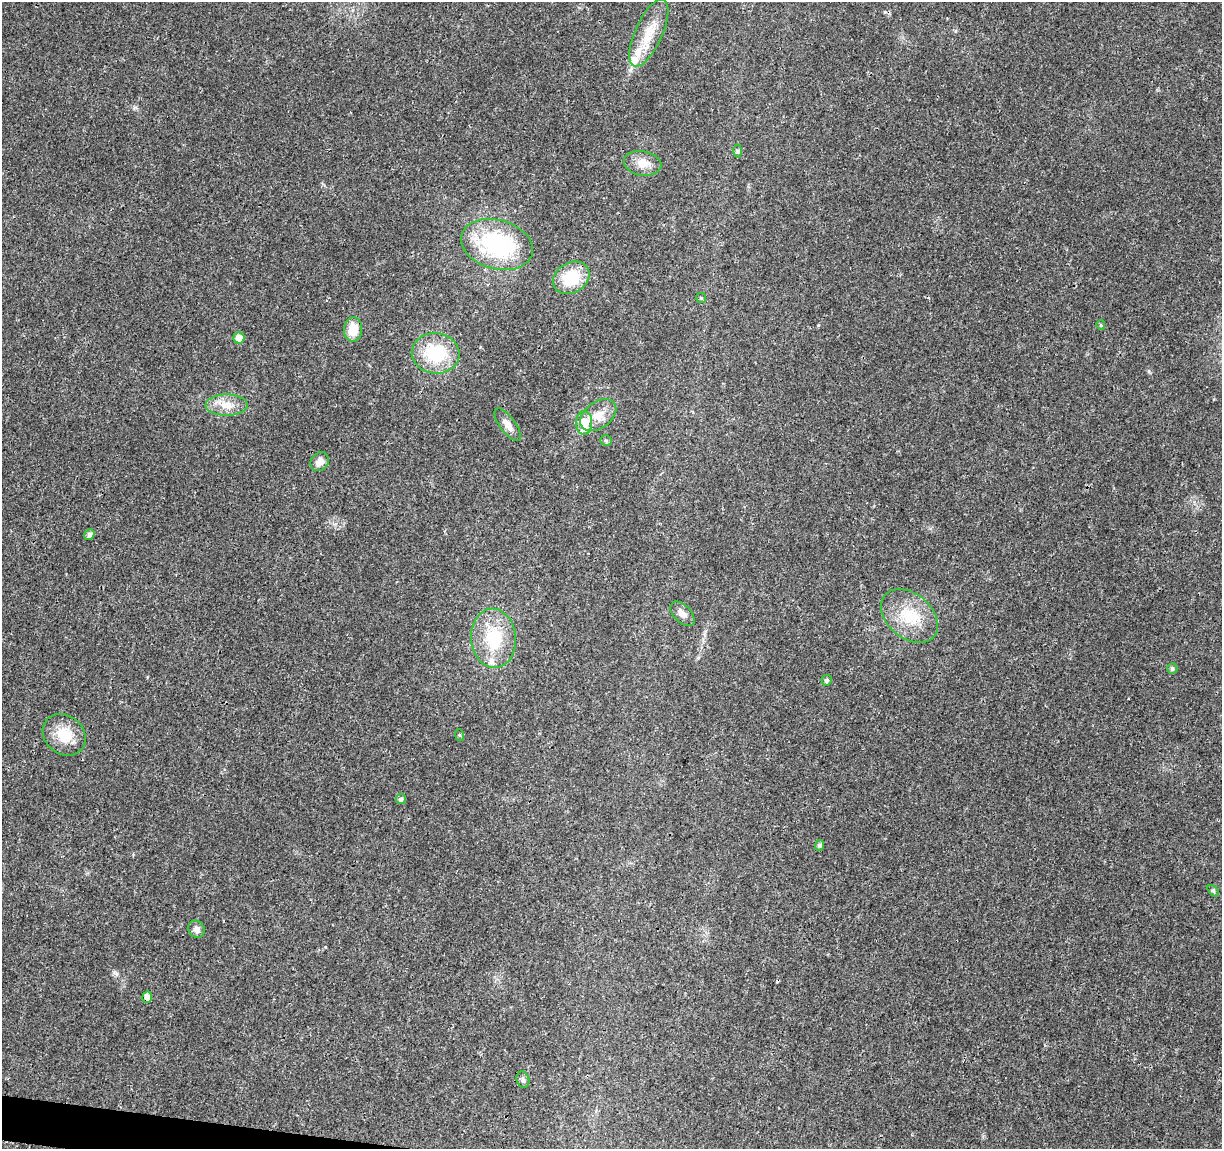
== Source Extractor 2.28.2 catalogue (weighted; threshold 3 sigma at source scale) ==
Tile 7 of 4 x 4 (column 3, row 2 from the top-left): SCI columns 2447-3666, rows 2521-3667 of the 4896 x 5099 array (HDU 1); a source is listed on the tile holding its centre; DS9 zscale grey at full resolution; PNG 1224 x 1151 px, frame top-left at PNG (2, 2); each listed source drawn as its Kron ellipse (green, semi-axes under 4 px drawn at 4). Shown black and unused: <1% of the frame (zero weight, under 3 of 4 exposures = <1% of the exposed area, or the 3 px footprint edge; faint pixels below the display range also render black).
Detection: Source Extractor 2.28.2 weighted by HDU 2 'WHT'; one run over the whole footprint, this tile lists its part. Background 0.0204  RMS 0.0029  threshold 0.0131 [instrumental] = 3 sigma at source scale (4.5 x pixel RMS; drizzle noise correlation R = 1.50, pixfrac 1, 0.0396/0.0396 arcsec/px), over >= 5 px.
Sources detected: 34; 1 cosmic-ray / hot-pixel residue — neither listed nor drawn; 3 inside a brighter listed object's ellipse — not listed separately; the other 30 listed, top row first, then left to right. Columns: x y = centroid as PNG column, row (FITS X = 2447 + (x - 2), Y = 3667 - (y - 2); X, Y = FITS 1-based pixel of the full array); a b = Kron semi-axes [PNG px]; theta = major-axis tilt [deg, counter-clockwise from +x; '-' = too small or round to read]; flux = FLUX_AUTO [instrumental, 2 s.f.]
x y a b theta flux
649 33 36 13 66 7.7
738 151 6 4 89 0.44
643 163 19 12 -9 3.7
497 244 36 24 -16 32
571 278 19 15 31 11
701 298 5 5 - 0.46
1101 325 5 4 - 0.35
353 329 12 9 87 5.3
239 338 5 5 - 3.2
436 353 24 20 -6 16
227 405 21 10 0 4.2
598 415 20 13 37 4.5
584 423 12 8 89 5.2
508 425 19 8 -54 2.3
606 441 5 5 - 0.41
320 462 10 8 49 1.9
89 535 6 5 - 1.1
682 614 15 8 -45 2
909 616 32 22 -40 11
494 638 30 22 -86 13
1172 668 5 5 - 0.68
827 680 5 5 - 0.77
64 735 23 19 -39 7.5
459 735 6 4 -70 0.31
401 799 5 5 - 0.91
819 845 5 4 - 0.83
1213 891 7 4 -45 0.46
197 929 9 8 - 1.4
147 997 5 5 - 2.1
523 1080 8 6 -73 0.76
Overlapping masked pixels (flux is a lower limit): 1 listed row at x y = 147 997
Unlisted compact peaks at least as high as the median listed source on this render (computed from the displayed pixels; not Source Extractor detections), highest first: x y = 1149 371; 818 325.